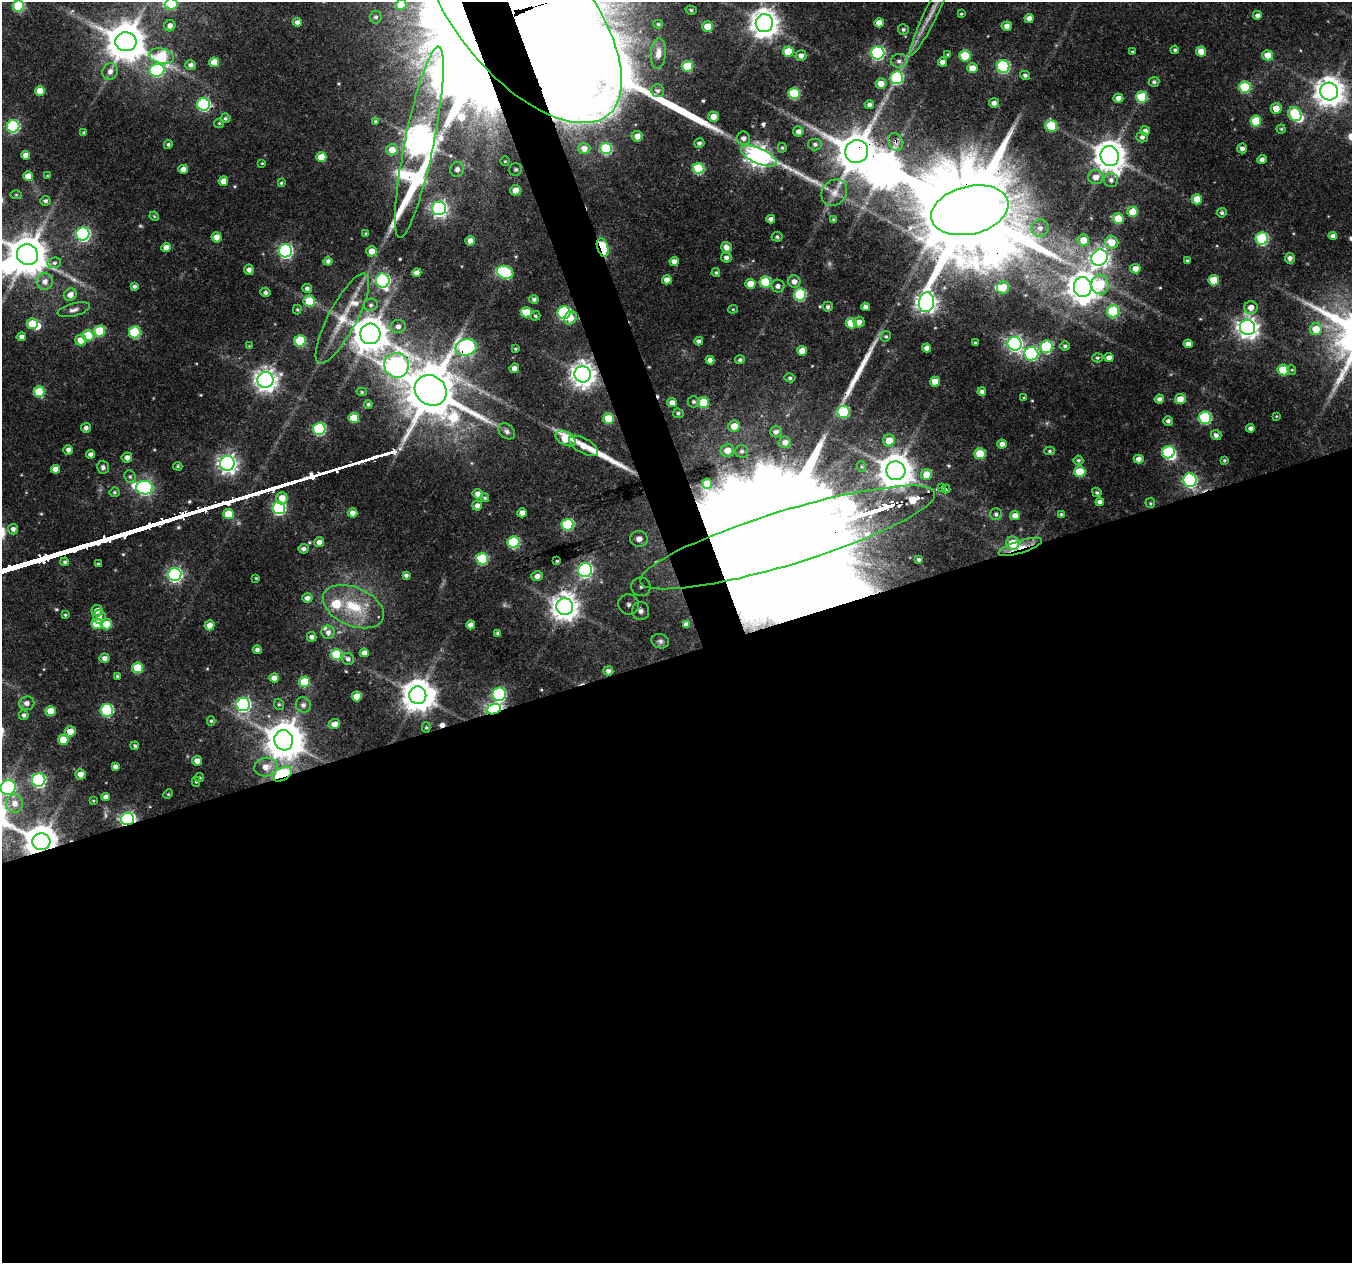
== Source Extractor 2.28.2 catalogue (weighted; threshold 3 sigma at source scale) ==
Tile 15 of 4 x 4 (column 3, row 4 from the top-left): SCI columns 2703-4052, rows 67-1327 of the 5404 x 5232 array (HDU 1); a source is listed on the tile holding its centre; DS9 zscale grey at full resolution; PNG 1354 x 1265 px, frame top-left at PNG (2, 2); each listed source drawn as its Kron ellipse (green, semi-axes under 4 px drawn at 4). Shown black and unused: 50% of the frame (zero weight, under 3 of 4 exposures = <1% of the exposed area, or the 3 px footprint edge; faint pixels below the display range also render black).
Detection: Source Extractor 2.28.2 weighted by HDU 2 'WHT'; one run over the whole footprint, this tile lists its part. Background 0.0432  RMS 0.0028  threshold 0.0126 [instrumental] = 3 sigma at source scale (4.5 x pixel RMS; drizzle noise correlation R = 1.50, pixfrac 1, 0.0396/0.0396 arcsec/px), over >= 5 px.
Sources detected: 386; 2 too faint to see at this stretch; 10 inside a brighter object's white glare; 4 cosmic-ray / hot-pixel residue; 3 long thin detections or spike segments (spike, bleed or trail) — neither listed nor drawn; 9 inside a brighter listed object's ellipse — not listed separately; the other 358 listed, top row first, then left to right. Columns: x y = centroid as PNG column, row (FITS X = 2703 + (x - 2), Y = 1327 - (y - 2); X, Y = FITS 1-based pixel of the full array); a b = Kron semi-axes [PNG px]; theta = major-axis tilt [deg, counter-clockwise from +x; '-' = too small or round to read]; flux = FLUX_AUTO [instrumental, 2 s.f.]
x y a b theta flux
171 4 6 5 - 8.8
401 5 5 5 - 4.9
18 6 5 5 - 19
691 10 5 4 - 0.63
522 12 134 65 -50 5500
932 12 48 6 64 5.2
961 14 4 3 - 0.29
1257 15 4 4 - 1
376 17 6 6 - 0.91
1029 18 5 4 - 2.1
297 22 5 4 - 1.3
764 23 9 8 - 380
879 23 5 4 - 2.9
658 24 5 4 - 0.35
170 26 6 5 - 1.6
1007 26 5 4 - 1.6
708 27 5 5 - 5.6
903 30 5 5 - 0.65
126 42 10 9 - 800
1175 50 4 3 - 0.5
788 52 5 5 - 8
1132 52 3 3 - 0.34
1201 52 5 5 - 3.5
658 53 15 7 85 2.2
878 53 6 6 - 54
801 55 5 5 - 1.5
948 55 4 3 - 0.43
1268 55 5 5 - 3.8
162 56 13 7 -12 19
965 56 5 5 - 12
899 61 8 7 - 1.4
214 62 5 5 - 5.1
942 62 4 4 - 1.7
191 65 5 5 - 1.1
687 66 6 5 - 9.2
1003 66 6 6 - 35
972 68 5 5 - 3.2
157 70 8 6 16 38
110 71 8 7 - 1.6
1025 75 5 4 - 0.74
897 78 6 6 - 32
1154 82 5 5 - 0.68
881 84 5 5 - 3
1245 87 6 5 - 20
40 91 5 5 - 5.3
658 91 6 6 - 0.78
1329 92 9 9 - 380
794 93 5 5 - 18
1142 97 5 5 - 14
1118 98 5 4 - 1.9
994 103 5 4 - 1.2
204 104 6 6 - 42
869 105 4 4 - 0.81
1276 108 5 5 - 3.7
1295 114 7 6 - 15
713 117 5 5 - 2.5
225 118 5 5 - 0.58
375 121 4 4 - 0.36
1256 121 5 5 - 9.8
219 123 5 4 - 0.36
13 126 6 6 - 35
1051 126 6 5 - 13
1281 129 4 4 - 0.39
798 131 5 5 - 1.4
1145 131 5 4 - 1.3
84 132 4 3 - 0.42
637 136 5 5 - 2.3
1142 137 5 5 - 1.1
743 138 7 6 - 1.4
419 142 98 14 78 480
896 142 9 7 -68 1.6
699 143 5 5 - 0.8
168 144 4 4 - 0.58
815 144 6 6 - 0.92
584 148 6 5 - 2.2
606 148 6 5 - 21
782 148 5 4 - 0.43
1242 148 5 5 - 1.2
392 150 6 5 - 3.5
857 152 12 11 - 860
25 155 4 4 - 2
759 156 19 7 -24 210
1110 156 10 9 - 480
321 157 5 5 - 5.8
1262 159 5 4 - 1.1
505 161 5 5 - 0.4
262 163 3 3 - 0.24
699 168 5 5 - 18
183 169 5 4 - 2.3
457 169 7 7 - 1.1
516 169 6 6 - 0.8
28 176 5 5 - 2.9
47 176 4 3 - 0.23
1096 177 7 7 - 2.3
1111 180 7 7 - 1.2
223 181 5 5 - 3.2
281 183 4 4 - 0.39
515 190 5 5 - 2.8
834 193 14 12 51 2.9
16 195 5 3 - 0.3
1197 199 5 5 - 4.7
45 201 5 5 - 0.75
439 208 7 7 - 99
970 210 39 24 14 8600
1133 212 5 5 - 6.7
1222 213 5 4 - 0.68
154 216 5 4 - 0.33
1118 218 5 5 - 6.8
771 219 4 4 - 1.2
834 220 4 3 - 0.63
1040 228 8 8 - 1.7
83 234 6 6 - 52
366 234 4 4 - 0.37
1333 236 4 4 - 1.1
217 237 5 5 - 2.3
777 237 5 5 - 0.63
1262 239 6 6 - 27
1083 240 6 5 - 3.9
470 241 4 4 - 2.4
1112 242 7 6 - 4.6
166 247 5 4 - 2
603 247 9 5 -73 19
726 247 5 5 - 2
285 251 6 6 - 64
372 251 5 5 - 2.8
27 255 10 10 - 880
726 257 5 5 - 1.1
1099 258 8 7 - 120
1290 258 5 5 - 1.3
328 261 4 4 - 1
674 261 4 4 - 1.7
1188 261 3 3 - 0.54
54 263 7 5 14 0.75
1135 269 5 5 - 2.5
249 270 5 5 - 1.4
505 272 8 6 -22 23
417 273 4 4 - 1.5
716 273 4 4 - 0.46
667 280 5 4 - 1.8
1214 280 5 5 - 7.2
383 281 7 6 - 60
45 282 8 8 - 2
765 282 5 5 - 16
794 282 6 6 - 1.6
750 284 5 5 - 3.7
1100 284 10 8 -85 12
134 286 4 4 - 0.82
778 286 6 6 - 1.1
1083 287 10 9 - 390
307 288 5 4 - 0.79
1003 288 6 6 - 5
265 293 5 4 - 0.74
70 295 6 6 - 2.2
800 295 6 6 - 24
534 299 5 4 - 0.72
309 301 6 5 - 8.9
927 302 10 7 82 180
371 305 7 6 - 0.78
828 307 5 5 - 0.8
865 307 4 4 - 1.1
1251 308 6 6 - 2.5
297 309 5 4 - 0.37
733 309 5 4 - 0.32
74 310 16 6 15 1.4
1113 311 6 6 - 17
526 312 5 5 - 6.6
564 313 6 6 - 45
535 316 5 4 - 0.46
570 318 7 6 - 2.9
342 319 50 14 62 10
859 322 5 5 - 1.8
851 323 5 5 - 9.3
32 324 5 5 - 6.3
398 326 7 6 - 1.4
1248 327 8 7 - 200
1316 329 6 6 - 5.7
100 331 5 5 - 13
135 332 6 5 - 19
370 334 10 10 - 650
88 336 5 5 - 10
886 336 5 5 - 0.48
21 337 5 4 - 1.3
81 340 6 5 - 3.8
300 341 5 5 - 16
699 341 4 4 - 1.1
975 342 4 3 - 0.33
1015 344 7 7 - 88
1188 344 5 4 - 1.8
249 346 4 4 - 0.22
1065 346 5 4 - 0.65
466 347 11 8 13 70
1047 347 6 6 - 26
927 348 4 4 - 1.4
515 349 4 3 - 0.39
802 351 5 5 - 4.1
1031 354 7 6 - 38
1097 358 5 4 - 0.51
1109 358 4 4 - 1.7
710 360 4 4 - 1.5
740 360 5 4 - 0.63
397 365 12 12 - 130
514 368 5 5 - 1.6
1283 370 5 5 - 9.5
1292 370 5 3 - 0.24
583 374 8 8 - 270
790 378 5 4 - 0.57
265 380 8 8 - 220
935 382 5 5 - 4.5
431 390 17 14 -37 1800
982 391 4 4 - 0.98
39 392 5 5 - 12
362 392 5 4 - 0.39
1024 398 4 3 - 0.32
1159 399 4 4 - 1
1180 399 5 5 - 3.4
693 402 6 6 - 0.68
672 403 5 4 - 2
703 403 5 5 - 12
368 404 4 4 - 0.59
843 412 6 6 - 20
678 413 5 4 - 0.6
1276 416 3 3 - 0.23
354 418 5 5 - 5.9
1205 418 6 6 - 29
609 419 5 5 - 9.3
1168 421 5 5 - 0.87
734 426 6 5 - 3.7
86 428 5 5 - 1.1
1250 428 4 4 - 1
319 429 6 6 - 32
507 431 9 7 -42 1.3
776 432 5 5 - 0.97
1216 435 5 5 - 1.1
566 438 11 6 -29 9.1
889 440 6 6 - 4.6
785 442 6 6 - 1.7
1002 444 4 4 - 1.7
583 446 16 7 -29 2.9
68 450 4 4 - 1.3
727 450 7 6 - 3.1
742 451 6 6 - 0.71
1050 451 5 4 - 0.47
1168 452 6 6 - 23
91 454 4 4 - 1.3
980 454 5 5 - 11
127 458 5 5 - 1.6
1139 459 5 4 - 1.7
1078 460 5 4 - 0.53
1224 460 4 4 - 0.4
227 463 7 7 - 140
178 466 5 4 - 0.38
103 467 6 6 - 0.89
862 467 5 3 - 0.39
55 469 4 4 - 2.2
896 471 9 9 - 590
1080 472 5 5 - 9.6
927 475 5 5 - 5.1
130 477 7 5 -67 0.63
1190 480 7 6 - 53
707 484 5 5 - 4.9
145 488 8 7 - 65
942 488 3 3 - 0.79
946 489 4 3 - 1.5
114 492 5 5 - 0.53
1097 492 5 3 - 0.42
477 494 5 4 - 1.6
282 498 6 5 - 3.9
485 498 4 4 - 0.52
1100 502 4 4 - 1.3
1150 503 5 4 - 0.38
477 506 5 5 - 1.3
279 508 6 6 - 45
353 513 5 4 - 1.7
522 513 4 4 - 1.9
228 514 5 5 - 7.5
996 514 6 5 - 0.68
1061 514 4 4 - 0.37
1015 515 5 4 - 1.9
567 525 6 6 - 21
13 529 5 5 - 1.1
788 537 154 27 17 50000
639 539 9 8 - 3.2
319 542 5 5 - 1.5
514 542 6 6 - 23
1013 543 7 6 - 7.7
1020 547 22 6 17 3.3
304 549 5 5 - 0.88
482 559 6 5 - 18
919 560 3 3 - 0.38
557 561 3 3 - 0.46
65 562 4 4 - 0.54
98 564 4 4 - 0.39
585 570 7 6 - 66
175 574 6 6 - 72
406 575 4 3 - 0.8
537 576 6 5 - 1.5
256 578 3 3 - 0.32
641 587 10 9 - 2.3
307 598 5 4 - 1.2
629 604 10 10 - 2.6
353 607 32 19 -23 13
565 607 8 8 - 330
97 611 6 5 - 2
641 611 9 8 - 2.6
65 615 3 3 - 0.35
99 617 7 6 - 1.4
97 624 5 5 - 8.4
106 624 6 5 - 4.6
210 625 5 5 - 2.4
471 625 4 4 - 1.9
686 625 3 3 - 1.1
328 632 7 6 - 1.5
498 633 4 4 - 0.66
311 637 5 4 - 1
660 641 9 7 -16 0.98
257 650 4 4 - 0.95
364 653 4 4 - 1.8
336 654 5 5 - 12
104 658 5 5 - 1.5
348 659 6 5 - 0.99
138 668 5 5 - 11
608 671 5 4 - 1.3
117 676 4 3 - 0.39
274 678 5 4 - 2.1
304 682 5 5 - 8.8
499 694 7 6 - 36
418 695 9 8 - 510
357 696 5 5 - 4.4
27 703 8 6 5 1.4
279 704 6 5 - 0.45
243 705 7 6 - 62
303 705 8 7 - 1.2
494 709 7 5 16 90
107 710 6 6 - 33
51 711 5 5 - 4.9
24 715 5 4 - 0.72
211 721 5 4 - 0.44
334 724 5 5 - 2.6
426 727 5 4 - 0.4
70 731 5 5 - 3.5
63 740 5 5 - 6.2
284 740 10 9 - 670
135 746 4 3 - 0.55
197 761 5 5 - 2.2
115 767 4 4 - 1.2
266 767 12 9 11 3.2
80 774 5 5 - 2.1
282 774 11 6 28 38
200 777 4 4 - 0.37
39 780 6 6 - 53
196 782 5 4 - 0.39
8 787 8 7 - 64
168 794 5 4 - 0.38
106 797 4 4 - 1.3
93 801 3 3 - 0.28
15 803 9 8 - 2.9
127 819 7 6 - 92
41 842 9 8 - 540
Overlapping masked pixels (flux is a lower limit): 21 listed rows (the first 20) at x y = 522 12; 419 142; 896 142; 857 152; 759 156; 970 210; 603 247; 927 302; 466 347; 397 365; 583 374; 788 537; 1013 543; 1020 547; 336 654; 608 671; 494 709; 70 731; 282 774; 127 819
Isophote crosses this tile's border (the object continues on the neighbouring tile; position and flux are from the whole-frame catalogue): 7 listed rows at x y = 171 4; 401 5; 18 6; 522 12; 932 12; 27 255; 8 787